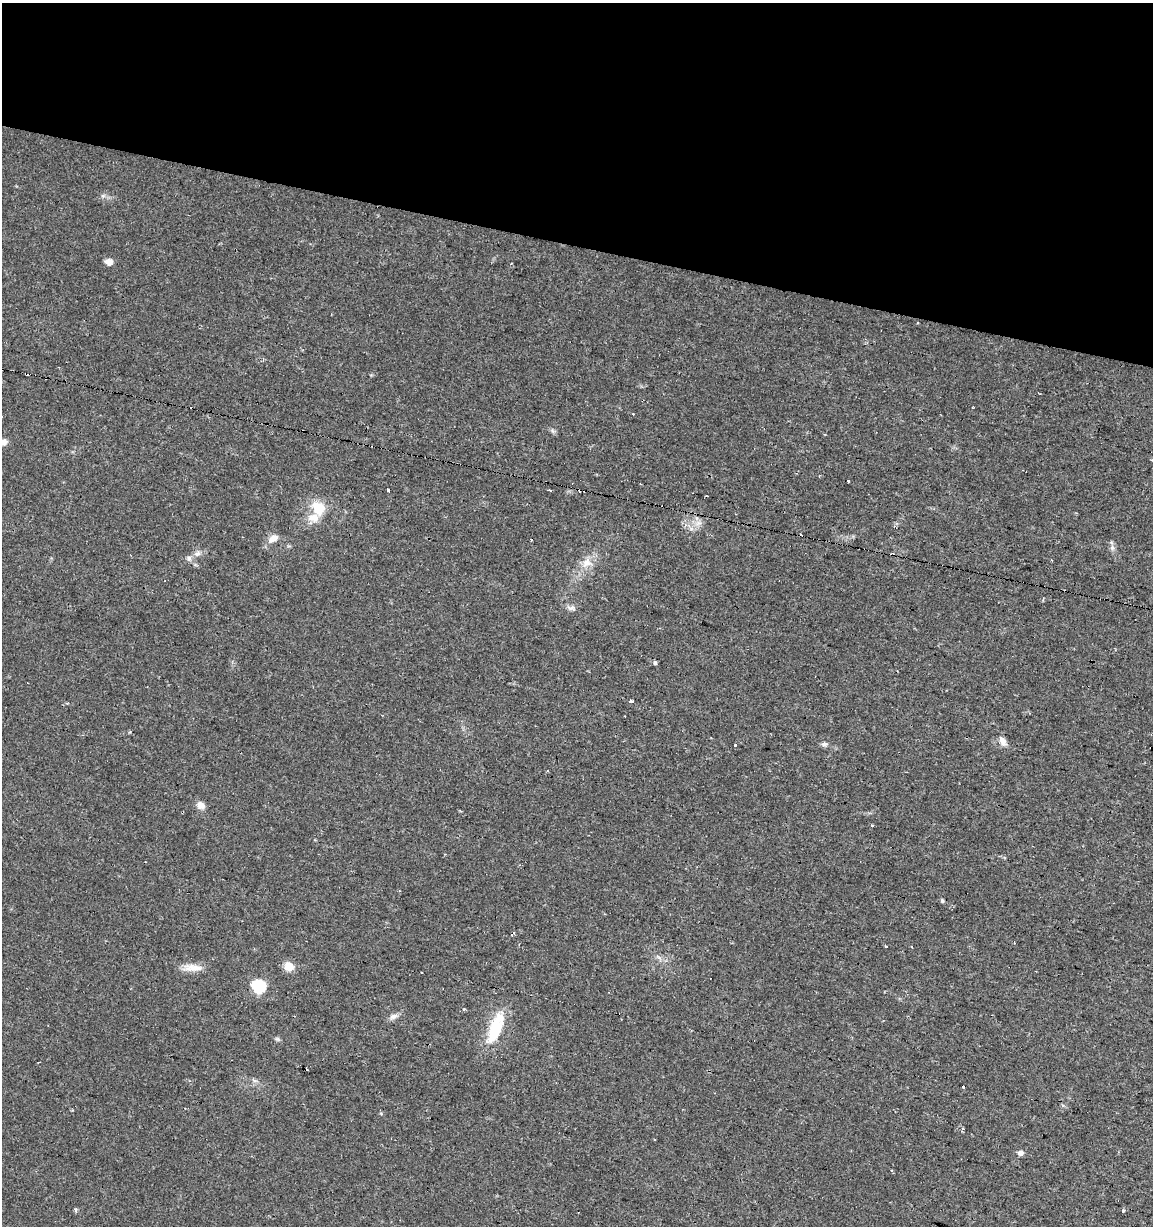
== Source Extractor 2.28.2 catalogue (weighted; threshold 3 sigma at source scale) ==
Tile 2 of 4 x 4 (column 2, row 1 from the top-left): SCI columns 1372-2522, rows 3678-4901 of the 5104 x 4901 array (HDU 1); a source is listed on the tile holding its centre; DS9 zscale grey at full resolution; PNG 1155 x 1228 px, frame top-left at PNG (2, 3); no overlay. Shown black and unused: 20% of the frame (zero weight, under 2 of 3 exposures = <1% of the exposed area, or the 3 px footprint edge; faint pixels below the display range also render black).
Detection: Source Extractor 2.28.2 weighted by HDU 2 'WHT'; one run over the whole footprint, this tile lists its part. Background 0.0295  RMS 0.0034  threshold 0.0154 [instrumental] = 3 sigma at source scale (4.5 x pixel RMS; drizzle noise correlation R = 1.50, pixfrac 1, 0.0396/0.0396 arcsec/px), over >= 5 px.
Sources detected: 52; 14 cosmic-ray / hot-pixel residue — not listed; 2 inside a brighter listed object's ellipse — not listed separately; the other 36 listed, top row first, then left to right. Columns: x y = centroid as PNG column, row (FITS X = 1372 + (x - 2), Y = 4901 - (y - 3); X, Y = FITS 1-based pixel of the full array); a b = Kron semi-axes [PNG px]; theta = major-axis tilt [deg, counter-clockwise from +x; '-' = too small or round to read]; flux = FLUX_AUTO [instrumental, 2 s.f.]
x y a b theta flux
103 196 6 6 - 0.81
109 262 8 6 -11 2.3
511 264 3 2 - 0.27
4 442 9 7 43 1.5
848 481 3 3 - 1.1
388 490 4 3 - 18
550 490 3 3 - 1.4
318 508 16 13 -49 8.2
273 538 14 8 36 2.9
1112 548 8 6 -69 1.1
197 553 11 7 40 1.6
586 563 16 12 51 4.2
571 608 11 7 -2 1.3
655 663 4 4 - 0.79
631 701 4 3 - 1.9
130 732 4 3 - 0.33
1003 741 14 8 -64 2.1
824 744 9 5 8 0.96
735 745 3 3 - 1.3
201 805 10 8 -30 2.2
872 826 3 3 - 1.4
942 901 6 4 -71 0.49
512 934 5 3 - 1
289 966 11 11 - 3.4
192 968 26 9 -2 4.1
421 972 2 2 - 0.45
259 986 7 6 - 42
463 1009 3 3 - 0.98
393 1016 12 7 21 1.6
495 1028 41 15 68 14
277 1039 7 4 -44 0.6
255 1081 7 4 -18 0.71
963 1086 3 3 - 1.1
962 1128 5 4 - 0.55
1020 1153 6 5 - 1.6
1123 1210 3 3 - 1.6
Isophote crosses this tile's border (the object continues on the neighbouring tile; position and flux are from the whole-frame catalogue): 1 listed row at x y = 4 442